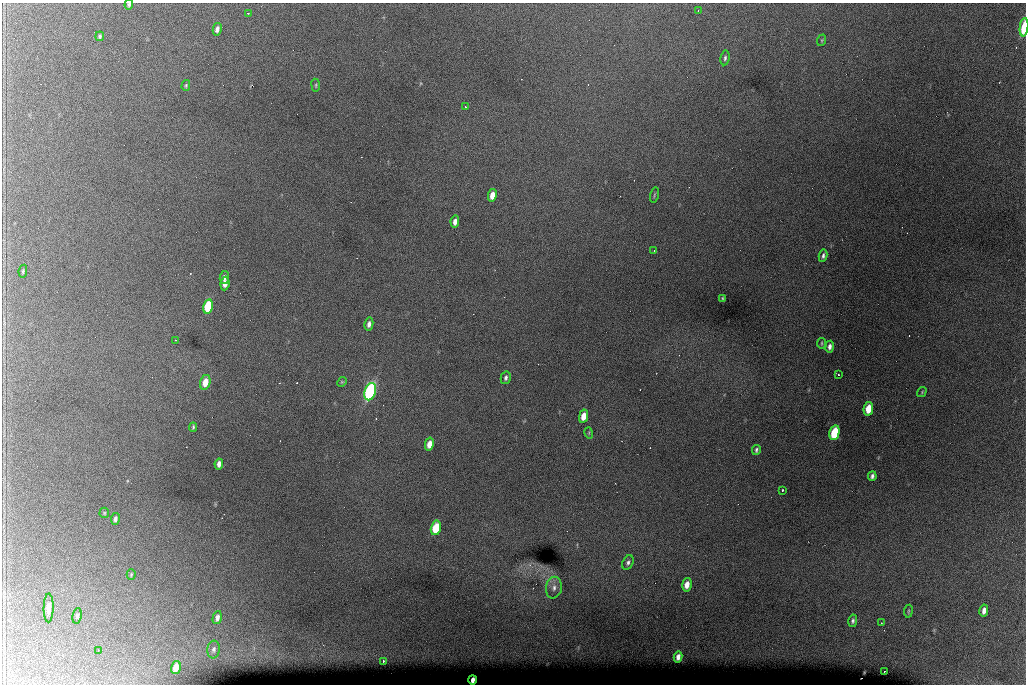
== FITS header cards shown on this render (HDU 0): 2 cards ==
NAXIS1  =                 1024 /fastest changing axis
NAXIS2  =                  682 /next to fastest changing axis

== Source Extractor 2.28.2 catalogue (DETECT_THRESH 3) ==
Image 1024 x 682 px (HDU 0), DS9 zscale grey, 1 PNG px = 1 image px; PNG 1028 x 686 px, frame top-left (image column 1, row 682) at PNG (2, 3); each listed source drawn as its Kron ellipse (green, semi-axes under 4 px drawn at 4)
Background 5140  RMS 47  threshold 140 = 3 sigma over >= 5 px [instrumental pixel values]
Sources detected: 62; all 62 listed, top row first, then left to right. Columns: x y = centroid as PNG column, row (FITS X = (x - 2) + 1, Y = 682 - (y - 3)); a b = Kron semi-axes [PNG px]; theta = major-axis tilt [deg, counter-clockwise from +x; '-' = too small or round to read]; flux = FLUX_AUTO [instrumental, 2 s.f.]
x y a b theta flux
129 5 5 4 - 5700
698 10 2 2 - 2000
248 13 3 2 - 2000
1024 27 9 3 83 140000
217 29 6 4 78 13000
100 36 5 3 - 5400
822 40 6 4 72 3400
725 58 7 4 81 6900
186 85 5 4 - 3900
316 85 6 3 -83 3300
465 106 3 2 - 2000
492 195 6 4 79 28000
654 195 7 2 75 3400
455 222 6 4 78 16000
654 251 2 2 - 2400
823 256 6 4 79 7700
23 271 6 4 80 4900
224 278 6 4 82 11000
225 283 7 4 83 22000
722 298 4 2 - 2900
208 306 7 5 77 140000
369 324 6 4 77 12000
175 340 3 2 - 4900
821 343 5 2 - 3300
830 347 6 4 81 11000
838 375 2 2 - 2600
506 378 6 5 - 8300
205 382 7 5 75 42000
342 382 5 4 - 3700
370 392 9 5 74 750000
922 392 5 3 - 2800
868 409 7 4 79 51000
584 416 7 4 78 36000
193 427 5 3 - 4300
589 433 5 3 - 3200
834 433 7 5 77 150000
429 444 6 4 78 30000
756 450 5 3 - 5800
219 464 5 4 - 14000
872 476 5 4 - 8000
782 490 3 3 - 6900
104 513 5 5 - 3700
115 519 6 4 83 8600
436 528 7 5 77 110000
628 562 7 5 63 8900
131 575 5 4 - 3500
687 585 7 4 78 28000
554 588 11 8 81 17000
49 608 14 5 89 20000
908 611 6 3 81 3300
984 611 6 4 79 16000
77 616 7 4 81 6200
217 618 7 4 77 12000
853 621 6 4 78 7000
881 623 2 2 - 1800
214 649 9 6 83 9800
98 650 2 2 - 1600
678 657 5 4 - 14000
383 661 3 2 - 5100
176 667 6 4 73 35000
884 672 3 2 - 1900
473 680 4 3 - 12000
At the frame edge (FLAGS 8, measured only in part): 2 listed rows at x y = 129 5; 1024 27

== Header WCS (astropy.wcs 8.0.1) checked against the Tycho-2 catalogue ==
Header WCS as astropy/WCSLIB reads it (CRVAL/CRPIX/CD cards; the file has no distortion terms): RA---TAN/DEC--TAN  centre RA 07:06:06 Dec +31:10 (106.53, +31.16 deg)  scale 1.43 arcsec/px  FOV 24.5' x 16.3'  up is -93 deg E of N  parity flipped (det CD > 0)
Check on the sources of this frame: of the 60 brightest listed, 9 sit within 2.1 arcsec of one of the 16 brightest Tycho-2 stars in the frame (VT <= 12.35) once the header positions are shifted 0.61 arcsec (0.48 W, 0.38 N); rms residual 0.92 arcsec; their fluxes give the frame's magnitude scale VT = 23.38 - 2.5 log10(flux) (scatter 0.20 mag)
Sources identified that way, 9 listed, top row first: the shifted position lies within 2.1 arcsec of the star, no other Tycho-2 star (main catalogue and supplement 1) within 4.2 arcsec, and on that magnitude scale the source's flux lands within +1.5 / -3 mag of the star's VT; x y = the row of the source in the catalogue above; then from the Tycho-2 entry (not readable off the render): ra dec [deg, ICRS J2000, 3 dp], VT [Tycho-2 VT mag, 2 dp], TYC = Tycho-2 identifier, HIP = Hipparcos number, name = IAU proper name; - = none
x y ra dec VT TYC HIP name
492 195 106.458 +31.151 12.35 2438-728-1 - -
208 306 106.516 +31.041 10.39 2438-398-1 - -
205 382 106.551 +31.041 11.84 2438-663-1 - -
370 392 106.552 +31.106 9.20 2438-180-1 - -
868 409 106.550 +31.305 11.61 2438-184-1 - -
584 416 106.559 +31.192 11.79 2438-1039-1 - -
834 433 106.562 +31.292 10.01 2438-106-1 - -
436 528 106.614 +31.135 11.36 2438-550-1 - -
473 680 106.684 +31.152 11.76 2438-931-1 - -